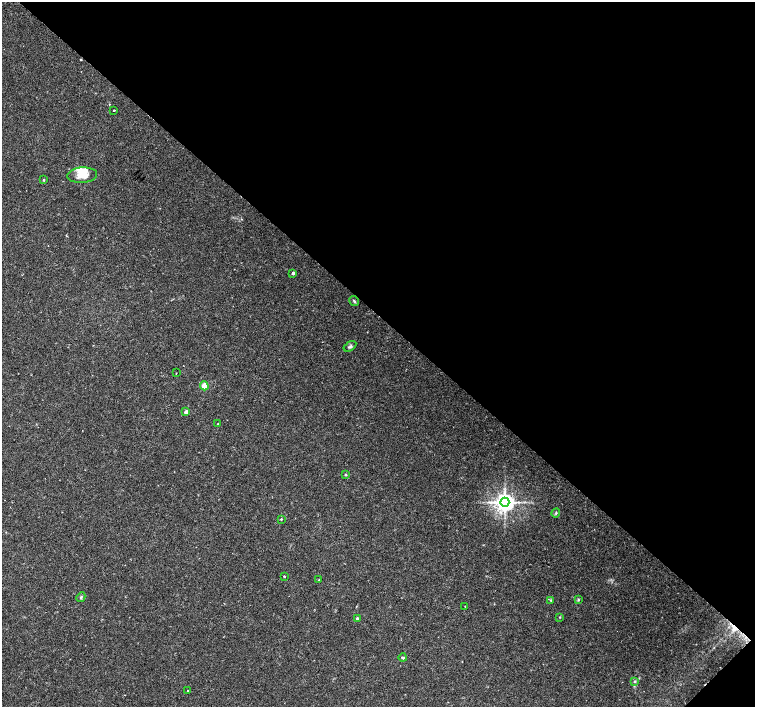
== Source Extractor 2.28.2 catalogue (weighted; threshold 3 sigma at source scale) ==
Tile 8 of 4 x 4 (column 4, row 2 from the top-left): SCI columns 4517-6021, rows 2982-4390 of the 6026 x 6026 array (HDU 1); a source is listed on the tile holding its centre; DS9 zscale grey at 2 x 2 block average (1 PNG px = mean of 2 x 2 image px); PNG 757 x 709 px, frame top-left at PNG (2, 2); each listed source drawn as its Kron ellipse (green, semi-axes under 4 px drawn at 4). Shown black and unused: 45% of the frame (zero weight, under 2 of 3 exposures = <1% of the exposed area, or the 3 px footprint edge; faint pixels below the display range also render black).
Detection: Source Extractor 2.28.2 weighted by HDU 2 'WHT'; one run over the whole footprint, this tile lists its part. Background 0.0334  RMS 0.0036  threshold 0.0161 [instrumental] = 3 sigma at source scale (4.5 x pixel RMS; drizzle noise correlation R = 1.50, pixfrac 1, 0.0396/0.0396 arcsec/px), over >= 5 px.
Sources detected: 28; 1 cosmic-ray / hot-pixel residue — neither listed nor drawn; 2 inside a brighter listed object's ellipse — not listed separately; the other 25 listed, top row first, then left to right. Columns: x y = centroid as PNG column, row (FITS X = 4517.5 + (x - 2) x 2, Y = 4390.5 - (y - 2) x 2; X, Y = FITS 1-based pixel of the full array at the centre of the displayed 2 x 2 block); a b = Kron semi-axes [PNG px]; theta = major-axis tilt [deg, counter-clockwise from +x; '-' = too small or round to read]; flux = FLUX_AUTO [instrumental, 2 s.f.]
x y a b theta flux
114 110 2 2 - 0.94
82 175 15 8 4 9.7
44 180 2 2 - 0.71
293 273 2 2 - 3.2
354 301 5 3 - 1.1
350 346 7 3 32 1.5
176 373 2 2 - 0.51
204 386 4 4 - 8.5
186 412 3 2 - 6.1
218 424 2 2 - 0.98
346 475 2 2 - 1
505 502 4 4 - 640
556 513 4 3 - 1
281 519 2 2 - 0.79
284 576 2 2 - 0.62
319 580 2 2 - 0.49
81 597 5 3 - 1.1
551 600 3 2 - 0.51
578 600 4 2 - 0.67
465 606 2 2 - 0.45
560 617 3 2 - 0.63
357 618 2 2 - 1.3
403 658 4 3 - 1.3
635 681 4 3 - 0.86
188 690 2 2 - 0.41